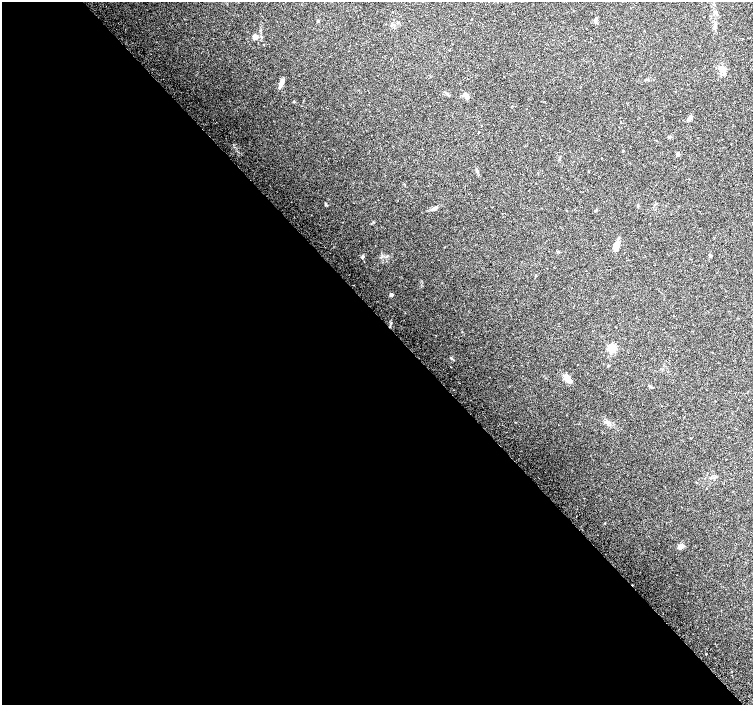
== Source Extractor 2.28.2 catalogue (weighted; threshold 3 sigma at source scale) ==
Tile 9 of 4 x 4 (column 1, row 3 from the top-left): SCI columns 35-1536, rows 1637-3041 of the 6068 x 6021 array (HDU 1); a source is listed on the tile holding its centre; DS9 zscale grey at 2 x 2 block average (1 PNG px = mean of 2 x 2 image px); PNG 755 x 707 px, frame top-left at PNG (2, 2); no overlay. Shown black and unused: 55% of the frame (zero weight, under 2 of 3 exposures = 2% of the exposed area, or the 3 px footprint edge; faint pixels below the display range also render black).
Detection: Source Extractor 2.28.2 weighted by HDU 2 'WHT'; one run over the whole footprint, this tile lists its part. Background 0.0845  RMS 0.012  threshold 0.0519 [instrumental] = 3 sigma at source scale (4.5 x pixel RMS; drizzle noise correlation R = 1.50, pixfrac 1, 0.0396/0.0396 arcsec/px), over >= 5 px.
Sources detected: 26; all 26 listed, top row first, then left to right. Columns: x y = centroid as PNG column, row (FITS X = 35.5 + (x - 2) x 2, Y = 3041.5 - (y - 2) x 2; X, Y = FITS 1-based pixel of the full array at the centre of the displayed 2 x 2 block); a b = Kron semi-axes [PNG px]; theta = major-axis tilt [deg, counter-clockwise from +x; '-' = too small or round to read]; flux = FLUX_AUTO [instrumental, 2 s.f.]
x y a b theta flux
393 12 2 2 - 4.8
596 19 4 3 - 3.7
318 21 3 3 - 2
255 37 4 3 - 17
723 69 8 6 -29 15
281 83 12 4 70 11
466 95 8 5 -31 12
294 102 3 3 - 1.9
690 118 7 4 55 7.9
670 137 6 3 -3 3.6
678 154 4 3 - 8.3
326 204 4 3 - 2.6
435 208 9 3 25 6.7
595 210 4 2 - 1.7
616 246 10 5 79 24
558 252 3 3 - 1.8
362 256 4 2 - 2.1
710 256 3 3 - 5.3
391 294 3 3 - 6.2
611 348 3 3 - 67
451 358 4 3 - 3
608 365 3 2 - 2
567 378 11 5 -50 21
651 387 4 2 - 2.5
681 546 6 5 - 12
706 654 2 2 - 3.2
Diffuse or blended objects may show on this block-average render without a row.